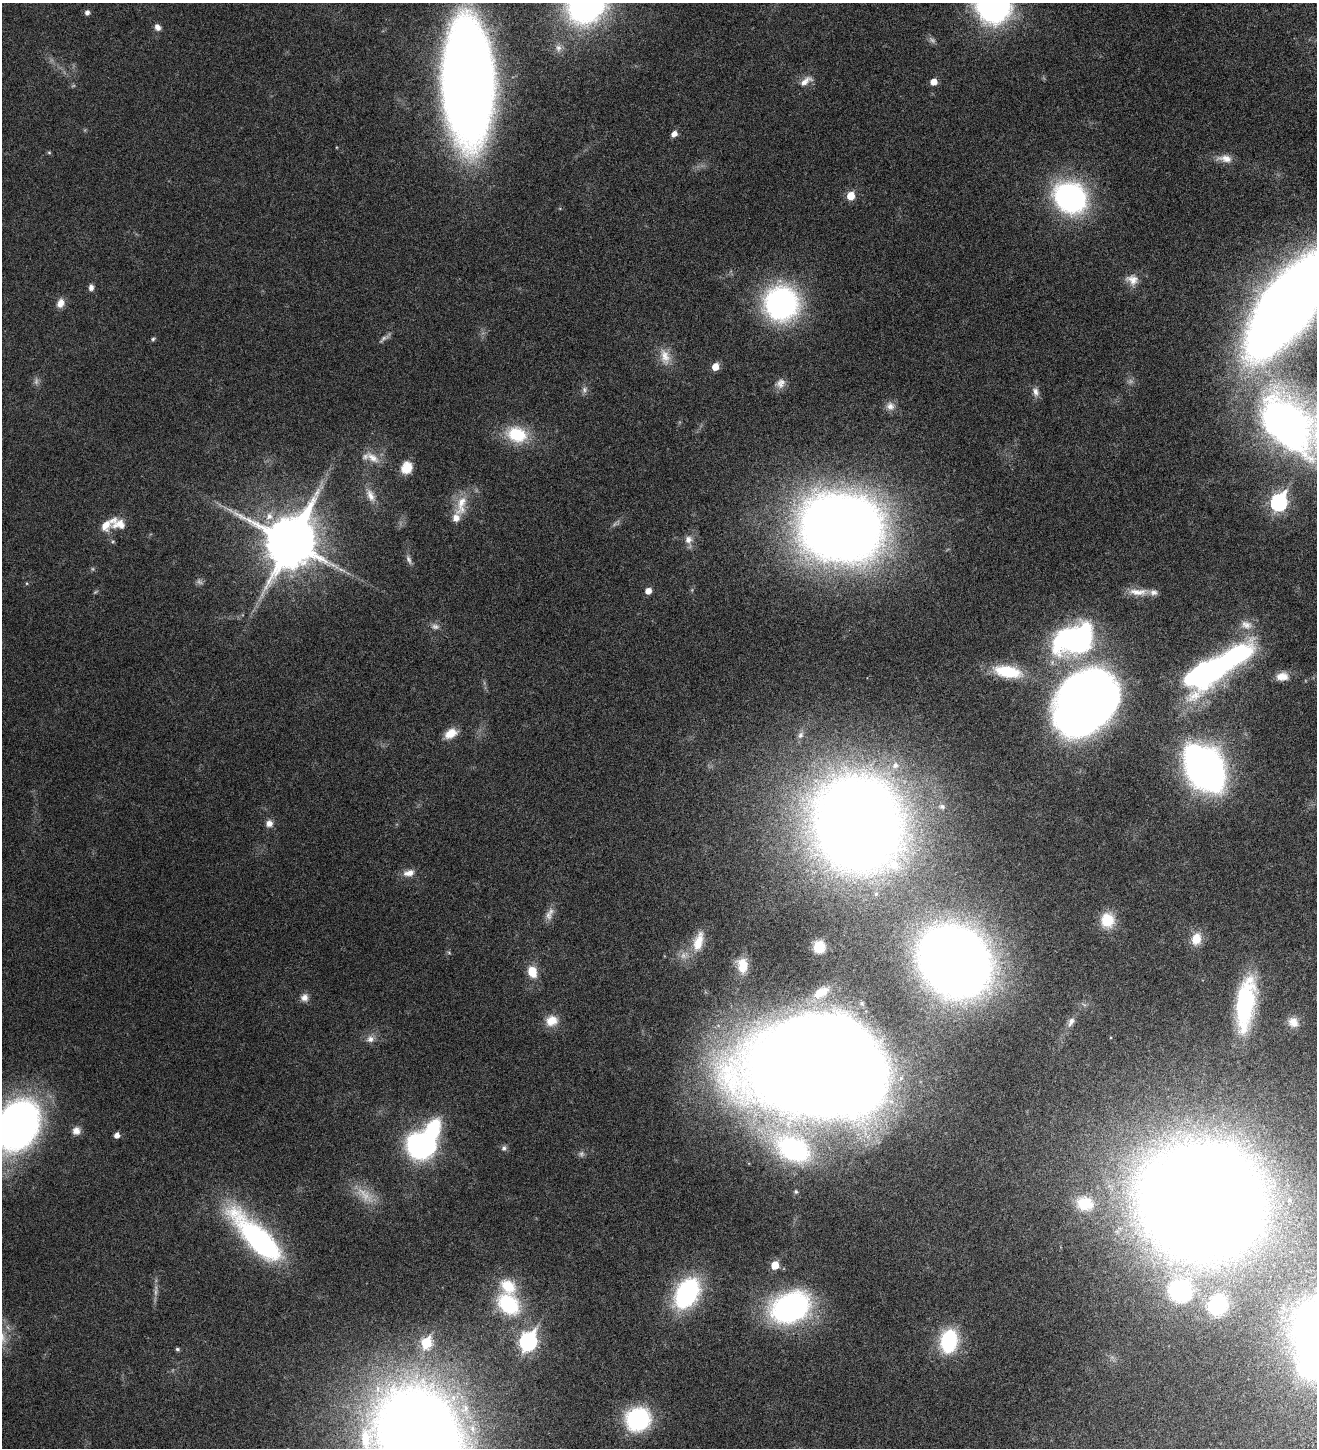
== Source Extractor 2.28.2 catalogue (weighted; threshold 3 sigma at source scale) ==
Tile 6 of 4 x 4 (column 2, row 2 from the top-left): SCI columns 1604-2918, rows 2987-4432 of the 5971 x 5969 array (HDU 1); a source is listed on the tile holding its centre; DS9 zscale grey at full resolution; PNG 1319 x 1450 px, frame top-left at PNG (2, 3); no overlay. Nothing masked; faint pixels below the display range render black.
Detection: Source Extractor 2.28.2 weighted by HDU 2 'WHT'; one run over the whole footprint, this tile lists its part. Background 0.0183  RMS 0.0026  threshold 0.0107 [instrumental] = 3 sigma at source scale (4.09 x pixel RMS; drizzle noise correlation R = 1.36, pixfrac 0.8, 0.05/0.05 arcsec/px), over >= 5 px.
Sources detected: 117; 11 too faint to see at this stretch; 5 inside a brighter object's white glare — not listed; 5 inside a brighter listed object's ellipse — not listed separately; the other 96 listed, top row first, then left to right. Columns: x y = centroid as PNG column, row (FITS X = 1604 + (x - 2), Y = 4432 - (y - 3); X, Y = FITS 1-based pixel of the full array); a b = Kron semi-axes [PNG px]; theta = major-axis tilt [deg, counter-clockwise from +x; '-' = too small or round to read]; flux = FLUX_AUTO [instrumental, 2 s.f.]
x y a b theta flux
586 3 34 30 55 77
993 3 23 20 -81 110
87 12 5 5 - 0.86
158 27 9 7 -52 1
558 48 11 9 -71 1.1
468 80 81 32 -89 430
805 81 19 8 35 1.8
934 82 5 5 - 2.3
674 134 7 6 - 1.2
49 153 6 4 -1 0.24
1225 158 21 10 -8 2
850 196 6 5 - 5.2
1070 197 26 22 -34 54
1132 280 17 14 -21 2.3
91 287 8 6 88 0.85
60 303 12 9 66 1.6
781 303 32 31 - 46
1287 306 74 31 54 470
153 339 5 5 - 0.31
665 357 23 13 -75 3
715 367 5 5 - 3.3
781 383 14 11 57 1.5
1035 392 12 8 -71 1.1
890 406 12 12 - 1.5
1286 423 75 44 -52 95
517 434 27 20 -15 8.7
372 458 22 11 -36 2.9
406 468 15 12 63 3.4
371 495 21 10 -64 2.2
1279 502 9 7 64 51
461 505 33 13 79 4.5
269 516 11 11 - 1.9
107 524 24 11 39 3.2
841 527 54 44 -9 360
688 540 11 11 - 1.6
113 541 5 3 - 0.25
290 542 17 15 62 1200
409 559 14 6 -69 0.8
26 583 5 3 - 0.2
648 591 5 5 - 1.7
1138 592 30 9 -1 2.7
1246 625 17 12 -16 2.4
435 626 12 8 -4 0.96
1068 638 44 30 25 32
1008 672 31 13 -10 9.5
1206 673 39 18 29 71
1282 676 15 10 6 2.4
1083 703 51 37 57 250
451 733 13 9 28 3.2
800 735 10 8 66 0.86
895 765 11 10 - 1.8
1204 768 28 20 -57 180
942 806 9 7 -16 0.81
269 823 10 9 - 1.2
857 823 55 47 -79 560
409 873 15 9 13 1.8
548 915 13 8 -78 1.3
1107 920 16 15 - 5.5
1196 939 15 11 76 3.5
698 942 27 12 74 4.4
819 947 9 8 - 5.5
684 955 12 10 47 1.7
955 961 45 38 -45 320
743 965 17 12 -85 3.9
532 971 10 8 -70 4.4
820 993 22 12 30 4.2
304 997 10 10 - 1.3
1245 1004 53 17 83 26
552 1021 16 13 18 3
1071 1021 13 7 64 1.1
1293 1022 14 12 -42 2
370 1039 11 10 - 1.3
818 1067 86 58 -3 1000
17 1125 48 35 60 100
76 1131 9 9 - 1.4
117 1135 5 5 - 1.2
419 1146 17 13 -64 46
504 1148 8 7 - 0.57
793 1149 49 31 -30 37
796 1192 5 5 - 0.34
1289 1200 6 5 - 0.43
1201 1201 66 61 -21 880
1085 1203 21 17 -13 5.7
258 1238 68 21 -46 47
775 1265 5 5 - 5
1180 1291 16 14 -40 26
687 1293 25 15 60 38
508 1304 30 22 -43 15
1217 1305 13 12 - 12
790 1307 42 30 21 42
528 1341 9 7 65 65
949 1341 21 14 80 19
426 1343 7 6 - 12
177 1349 4 4 - 0.38
638 1419 21 19 35 24
420 1445 66 46 -71 700
Isophote crosses this tile's border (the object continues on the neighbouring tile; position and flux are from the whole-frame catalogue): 7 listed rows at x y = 586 3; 993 3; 468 80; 1287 306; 1286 423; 17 1125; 420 1445